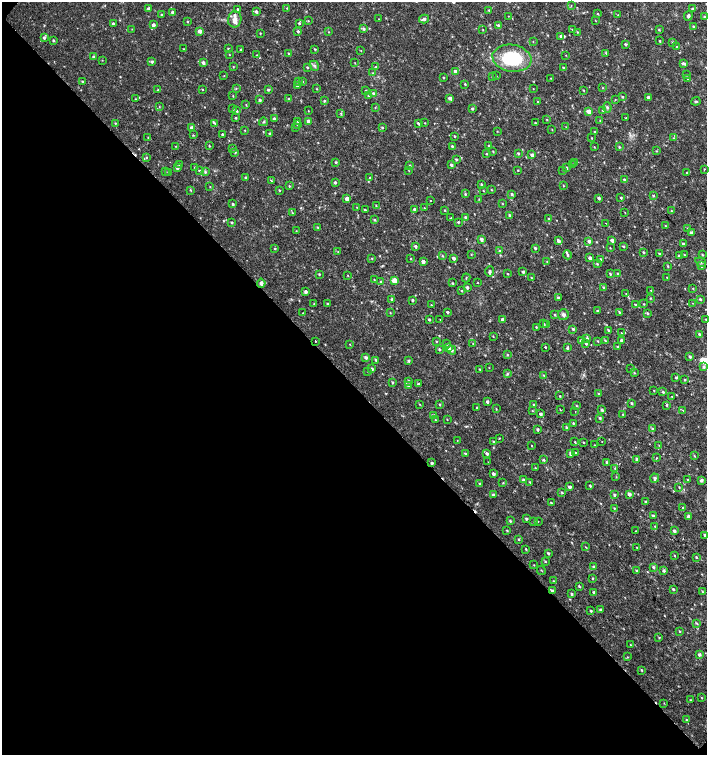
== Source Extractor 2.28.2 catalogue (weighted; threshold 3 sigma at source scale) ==
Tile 9 of 4 x 4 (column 1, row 3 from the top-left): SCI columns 227-1635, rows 1507-3012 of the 6025 x 6032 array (HDU 1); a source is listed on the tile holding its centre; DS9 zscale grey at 2 x 2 block average (1 PNG px = mean of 2 x 2 image px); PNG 709 x 757 px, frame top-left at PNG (2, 2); each listed source drawn as its Kron ellipse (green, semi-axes under 4 px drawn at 4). Shown black and unused: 49% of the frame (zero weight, under 2 of 3 exposures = <1% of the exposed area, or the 3 px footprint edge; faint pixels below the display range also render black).
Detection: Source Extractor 2.28.2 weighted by HDU 2 'WHT'; one run over the whole footprint, this tile lists its part. Background 0.0175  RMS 0.003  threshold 0.0137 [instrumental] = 3 sigma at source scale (4.5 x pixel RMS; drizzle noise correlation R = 1.50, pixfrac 1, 0.0396/0.0396 arcsec/px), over >= 5 px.
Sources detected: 465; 3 cosmic-ray / hot-pixel residue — neither listed nor drawn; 4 inside a brighter listed object's ellipse — not listed separately; the other 458 listed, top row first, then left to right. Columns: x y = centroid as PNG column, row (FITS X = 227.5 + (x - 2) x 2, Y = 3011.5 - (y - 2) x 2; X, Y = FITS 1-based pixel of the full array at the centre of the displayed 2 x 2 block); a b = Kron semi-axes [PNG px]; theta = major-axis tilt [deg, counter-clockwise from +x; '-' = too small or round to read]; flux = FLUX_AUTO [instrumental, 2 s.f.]
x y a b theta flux
571 6 3 2 - 0.4
149 8 3 3 - 1.3
287 8 3 2 - 0.36
692 8 3 2 - 0.72
238 9 2 2 - 0.74
489 10 3 2 - 0.44
256 11 3 3 - 1.6
173 12 3 3 - 1.2
597 13 3 2 - 0.41
161 14 3 2 - 0.58
618 15 2 2 - 0.39
508 16 2 2 - 0.23
688 16 5 3 - 1.3
704 17 4 3 - 1
235 19 8 6 81 3.8
379 19 2 2 - 0.38
424 19 5 3 - 1.7
595 20 3 2 - 0.34
187 21 2 2 - 0.48
308 21 2 2 - 0.43
299 23 3 2 - 0.87
113 24 3 3 - 1.4
153 25 4 4 - 2.2
498 25 3 3 - 1
693 26 3 2 - 0.54
132 29 2 2 - 0.29
364 29 4 3 - 1.1
572 29 3 2 - 0.37
483 30 2 2 - 0.32
659 30 3 2 - 0.59
200 31 3 3 - 2.7
298 31 3 3 - 0.88
329 32 3 2 - 0.33
577 32 3 2 - 0.44
260 33 2 2 - 0.41
561 36 4 3 - 1.3
44 38 4 3 - 1.1
53 40 3 2 - 0.73
533 41 3 2 - 0.26
660 41 2 2 - 0.59
672 42 3 3 - 0.76
625 44 3 3 - 0.93
677 46 3 2 - 0.41
184 49 3 2 - 0.31
228 49 3 2 - 0.61
240 49 3 2 - 0.5
315 49 3 2 - 0.53
361 51 2 2 - 0.31
288 53 2 2 - 0.52
606 53 3 2 - 0.59
229 55 2 2 - 0.29
257 55 3 2 - 0.53
566 55 2 2 - 0.27
93 57 3 3 - 0.78
512 58 19 13 -9 40
102 60 2 2 - 0.31
152 62 3 3 - 1.2
203 63 3 3 - 1.8
355 63 3 2 - 0.33
683 63 4 3 - 1.1
314 66 5 4 - 1.4
233 67 3 2 - 0.45
307 67 3 2 - 0.71
376 67 3 3 - 0.53
563 68 2 2 - 0.64
455 72 4 3 - 2.8
373 73 3 2 - 0.36
686 75 3 3 - 0.59
224 76 2 2 - 0.32
496 76 2 2 - 0.32
492 77 2 2 - 0.52
443 78 3 2 - 0.55
551 78 3 2 - 0.27
688 79 3 3 - 0.9
82 81 3 2 - 0.48
302 81 3 2 - 0.56
299 82 3 2 - 0.48
465 84 2 2 - 0.6
297 85 3 3 - 2
236 88 3 2 - 0.47
603 88 3 2 - 0.32
202 89 3 2 - 0.39
317 89 3 2 - 0.36
533 89 2 2 - 0.22
158 90 3 2 - 0.56
268 90 3 3 - 0.89
366 90 3 2 - 0.44
584 90 3 2 - 0.46
373 93 3 3 - 1.1
233 96 3 2 - 0.42
369 96 3 2 - 0.91
622 97 3 3 - 0.65
648 97 3 3 - 1.4
288 98 3 2 - 0.49
450 98 4 3 - 2
135 99 3 2 - 0.33
615 99 3 2 - 0.37
260 100 3 3 - 1.2
325 101 3 3 - 0.71
696 101 4 3 - 0.75
538 102 2 2 - 0.45
246 104 3 2 - 0.37
159 106 3 2 - 0.42
375 107 3 2 - 0.44
607 107 5 3 - 1.3
233 109 3 2 - 0.49
472 109 3 2 - 0.84
603 110 3 3 - 0.95
237 111 4 3 - 0.89
308 111 2 2 - 0.26
589 111 3 3 - 3.2
341 113 3 3 - 0.73
236 118 2 2 - 0.67
626 118 2 2 - 0.44
274 119 3 2 - 2.2
547 119 3 2 - 0.39
600 120 2 2 - 0.28
309 121 3 3 - 2.5
263 122 4 2 - 0.67
298 122 3 2 - 0.6
115 123 2 2 - 0.44
215 123 4 3 - 0.77
419 123 3 2 - 1.3
425 123 2 2 - 0.36
535 123 3 2 - 0.41
297 124 3 3 - 0.75
295 127 2 2 - 0.3
382 127 3 3 - 0.66
566 127 3 2 - 0.34
192 128 3 3 - 2.2
245 130 2 2 - 0.37
552 130 3 2 - 0.32
497 131 2 2 - 0.35
595 132 3 2 - 0.79
222 134 2 2 - 0.9
270 134 3 3 - 1
193 135 3 3 - 0.53
454 136 2 2 - 0.52
148 138 3 3 - 0.54
592 138 2 2 - 0.35
674 138 3 2 - 0.48
175 146 3 2 - 0.28
209 146 3 2 - 0.53
452 146 3 2 - 0.82
489 146 3 2 - 0.89
594 147 2 2 - 0.35
619 147 3 3 - 0.59
233 148 4 3 - 0.72
493 151 2 2 - 0.53
656 151 3 2 - 0.37
235 152 3 3 - 0.83
518 153 3 3 - 0.81
486 154 2 2 - 0.48
532 155 3 3 - 2.2
146 157 3 3 - 0.64
456 159 3 3 - 0.77
336 162 3 2 - 0.82
574 162 3 2 - 0.46
179 164 3 2 - 0.54
572 164 3 2 - 0.56
410 165 3 2 - 0.56
451 165 3 2 - 1.2
177 167 4 3 - 2.7
195 167 2 2 - 0.67
566 168 3 2 - 1
704 169 2 2 - 0.66
199 170 3 3 - 0.7
518 170 3 2 - 0.32
563 170 3 2 - 0.33
165 171 3 2 - 0.34
409 171 2 2 - 0.23
168 172 3 2 - 0.31
205 172 4 3 - 0.95
687 173 3 2 - 0.54
246 178 3 3 - 0.87
370 178 3 2 - 0.56
624 180 3 3 - 0.86
271 181 3 2 - 0.47
335 182 3 3 - 1.1
481 184 3 2 - 0.56
289 186 3 2 - 0.59
563 186 3 2 - 0.41
210 187 3 2 - 0.3
191 190 3 2 - 0.53
279 190 3 2 - 0.53
483 190 2 2 - 0.38
491 190 2 2 - 0.51
465 194 3 3 - 0.67
512 194 4 3 - 0.94
653 195 3 3 - 0.61
599 198 3 3 - 1.3
621 198 3 2 - 0.68
347 199 3 3 - 3.9
479 199 3 2 - 0.32
430 200 2 2 - 0.66
502 203 3 2 - 0.38
233 204 3 3 - 1.1
376 206 3 2 - 0.42
357 207 2 2 - 0.32
424 208 2 2 - 0.31
414 209 3 3 - 0.98
365 210 2 2 - 0.8
444 210 3 2 - 0.42
671 211 3 2 - 0.44
292 213 3 2 - 0.51
625 213 2 2 - 0.29
509 215 3 2 - 0.84
465 217 3 3 - 1.1
451 218 3 2 - 0.48
549 219 3 2 - 0.92
374 220 3 3 - 0.61
232 222 3 2 - 0.68
458 222 3 3 - 0.61
606 223 2 2 - 0.25
665 226 3 2 - 0.48
317 227 3 3 - 0.53
688 229 3 3 - 0.8
296 231 3 2 - 0.35
691 233 4 3 - 1.3
481 239 3 3 - 1.6
612 240 3 2 - 2.2
558 241 4 3 - 2.1
589 241 3 3 - 1.7
683 244 3 3 - 0.98
415 246 3 2 - 1.4
623 246 3 3 - 0.6
275 248 3 2 - 0.55
535 248 3 2 - 0.97
610 248 3 2 - 0.34
499 251 3 2 - 0.5
338 252 3 2 - 0.47
643 252 3 2 - 0.65
659 253 3 2 - 0.71
471 254 3 2 - 0.41
567 255 4 3 - 0.95
685 255 3 2 - 0.33
702 255 3 2 - 0.53
442 256 3 2 - 0.44
679 256 3 3 - 0.93
372 258 3 2 - 0.46
411 258 3 2 - 0.42
454 258 3 3 - 1.4
590 258 3 3 - 2.2
601 259 4 2 - 0.67
423 261 3 3 - 2.2
547 262 3 2 - 0.52
701 262 5 2 - 0.91
597 264 3 3 - 0.68
668 266 3 2 - 0.54
701 266 4 3 - 0.9
490 272 5 3 - 1.3
523 272 3 2 - 1.3
618 273 3 3 - 0.69
319 274 3 3 - 0.5
507 274 2 2 - 0.51
610 274 3 2 - 0.78
348 275 3 2 - 0.32
531 277 3 2 - 0.37
667 277 3 2 - 0.44
466 278 4 2 - 0.42
374 280 3 2 - 0.47
394 280 3 3 - 7
381 282 3 3 - 0.82
261 283 4 3 - 2.3
452 283 3 2 - 0.58
478 283 2 2 - 0.29
467 287 3 2 - 1.2
603 287 3 2 - 0.58
693 289 3 2 - 0.4
651 290 3 2 - 0.3
462 291 3 2 - 0.46
306 292 3 3 - 1.7
626 294 3 3 - 0.53
558 298 3 3 - 1.1
650 298 3 2 - 0.49
392 299 3 3 - 1.1
700 299 3 2 - 0.81
412 300 3 2 - 0.96
692 303 2 2 - 0.26
314 304 3 2 - 0.55
327 304 3 2 - 0.76
644 304 2 2 - 0.41
431 305 2 2 - 0.56
635 305 3 2 - 0.66
598 311 3 2 - 1.3
447 312 2 2 - 0.96
619 312 3 2 - 0.67
303 313 2 2 - 0.34
390 313 3 2 - 0.33
648 313 3 2 - 0.71
555 314 3 3 - 0.61
563 315 5 5 - 1.8
429 319 2 2 - 0.85
440 319 2 2 - 0.23
502 319 3 3 - 1.2
706 319 3 3 - 0.52
544 324 3 2 - 0.73
546 325 3 2 - 0.34
536 327 2 2 - 0.49
573 329 3 3 - 0.85
609 330 3 2 - 0.92
621 333 3 2 - 0.39
699 334 3 3 - 1.2
493 336 3 2 - 0.38
587 338 3 3 - 0.71
315 341 2 2 - 0.72
436 341 3 2 - 0.5
581 341 4 3 - 1.5
598 341 3 2 - 0.5
605 341 3 2 - 0.65
621 341 3 2 - 1.9
586 343 3 2 - 0.83
350 344 3 2 - 0.33
446 344 3 2 - 0.6
473 344 3 2 - 0.39
545 347 2 2 - 1.5
618 347 3 2 - 0.71
449 348 4 3 - 1.7
567 348 4 3 - 0.99
439 349 3 3 - 0.71
452 350 4 3 - 1.4
507 355 3 2 - 0.68
690 356 3 2 - 1.1
366 358 3 3 - 1.4
376 360 3 3 - 0.85
408 361 3 3 - 0.93
703 367 4 3 - 1.2
489 368 2 2 - 0.29
372 369 3 2 - 1.1
480 369 3 2 - 0.49
631 369 3 2 - 0.32
368 371 2 2 - 0.36
634 373 3 3 - 0.6
507 374 4 3 - 0.77
544 375 3 2 - 0.67
676 377 3 2 - 1
684 380 3 3 - 0.62
409 381 3 3 - 0.99
392 382 3 2 - 0.63
418 384 3 2 - 0.67
408 385 3 3 - 1.1
654 391 3 2 - 0.41
663 392 2 2 - 0.78
599 394 4 2 - 0.92
560 396 2 2 - 0.48
672 396 2 2 - 0.34
487 402 3 2 - 1.5
631 403 3 2 - 0.84
419 404 3 2 - 0.37
439 404 3 2 - 0.55
533 405 3 3 - 0.74
667 405 3 3 - 0.79
576 406 3 2 - 0.52
477 408 3 2 - 0.58
496 409 3 2 - 0.39
560 410 3 2 - 0.37
602 410 4 3 - 1.1
683 410 3 2 - 0.46
532 411 3 2 - 0.4
575 412 2 2 - 0.35
540 414 3 3 - 1.3
623 414 3 2 - 0.39
433 415 3 3 - 0.91
600 418 3 3 - 0.84
447 419 2 2 - 0.34
435 420 3 3 - 0.47
573 423 3 3 - 0.63
567 427 3 3 - 1.1
652 428 3 3 - 0.76
537 429 3 3 - 1
499 438 3 2 - 0.38
457 440 2 2 - 0.28
493 442 4 3 - 0.93
575 442 3 2 - 0.47
583 442 2 2 - 0.44
602 442 2 2 - 0.23
594 445 2 2 - 0.29
659 445 3 2 - 0.45
532 446 2 2 - 0.47
465 453 4 2 - 0.79
576 453 3 2 - 0.39
487 454 4 3 - 1.4
570 454 4 3 - 1.4
694 456 3 3 - 0.62
657 458 2 2 - 0.4
637 459 3 3 - 1.3
543 460 3 3 - 0.9
488 462 2 2 - 0.55
607 462 3 2 - 0.89
432 463 3 2 - 1.2
535 468 3 3 - 0.52
615 468 3 2 - 0.43
493 473 3 3 - 1.7
616 477 2 2 - 0.34
655 478 4 3 - 1.5
687 479 3 2 - 0.55
523 480 4 3 - 1.2
701 480 3 3 - 1.5
530 482 3 2 - 0.62
503 483 3 2 - 0.44
480 484 4 3 - 0.91
590 486 3 2 - 0.66
570 487 3 3 - 1.8
679 487 3 2 - 0.46
562 492 3 2 - 0.62
629 494 3 3 - 1.8
493 495 3 3 - 1.1
614 495 3 3 - 1.1
645 502 2 2 - 0.77
551 503 3 2 - 0.76
614 508 3 2 - 0.49
683 508 3 2 - 0.63
653 516 3 3 - 0.84
689 516 3 3 - 2.2
526 519 3 2 - 0.86
510 521 3 3 - 0.76
534 522 2 2 - 0.46
538 522 2 2 - 0.59
655 526 3 2 - 0.57
507 530 3 2 - 0.57
636 531 2 2 - 0.32
674 531 3 3 - 1.3
705 535 3 3 - 1.4
518 539 3 3 - 0.64
585 547 3 2 - 0.36
637 548 3 2 - 0.33
526 549 3 2 - 0.56
548 553 3 2 - 0.88
674 555 3 2 - 0.45
696 557 3 2 - 0.67
545 561 3 2 - 0.53
534 565 2 2 - 0.33
594 567 3 3 - 1.2
653 567 3 3 - 1
541 570 4 2 - 0.38
637 571 4 2 - 1
664 571 3 3 - 1.2
593 578 3 2 - 0.53
553 581 3 2 - 0.44
579 586 3 2 - 0.68
673 589 3 2 - 0.74
552 590 3 2 - 1
702 591 3 2 - 0.49
594 592 3 3 - 1.3
571 594 4 3 - 0.93
600 609 3 3 - 0.83
591 611 2 2 - 0.77
697 623 4 2 - 0.64
680 631 2 2 - 0.5
659 638 3 2 - 0.53
630 645 2 2 - 0.35
699 654 3 3 - 1.2
627 657 3 2 - 0.31
641 670 3 2 - 0.7
702 698 3 2 - 0.36
690 700 3 2 - 0.34
664 703 3 2 - 0.35
687 720 3 2 - 0.66
Isophote crosses this tile's border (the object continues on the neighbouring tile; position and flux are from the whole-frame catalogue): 2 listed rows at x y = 706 319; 705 535
Diffuse or blended objects may show on this block-average render without a row.